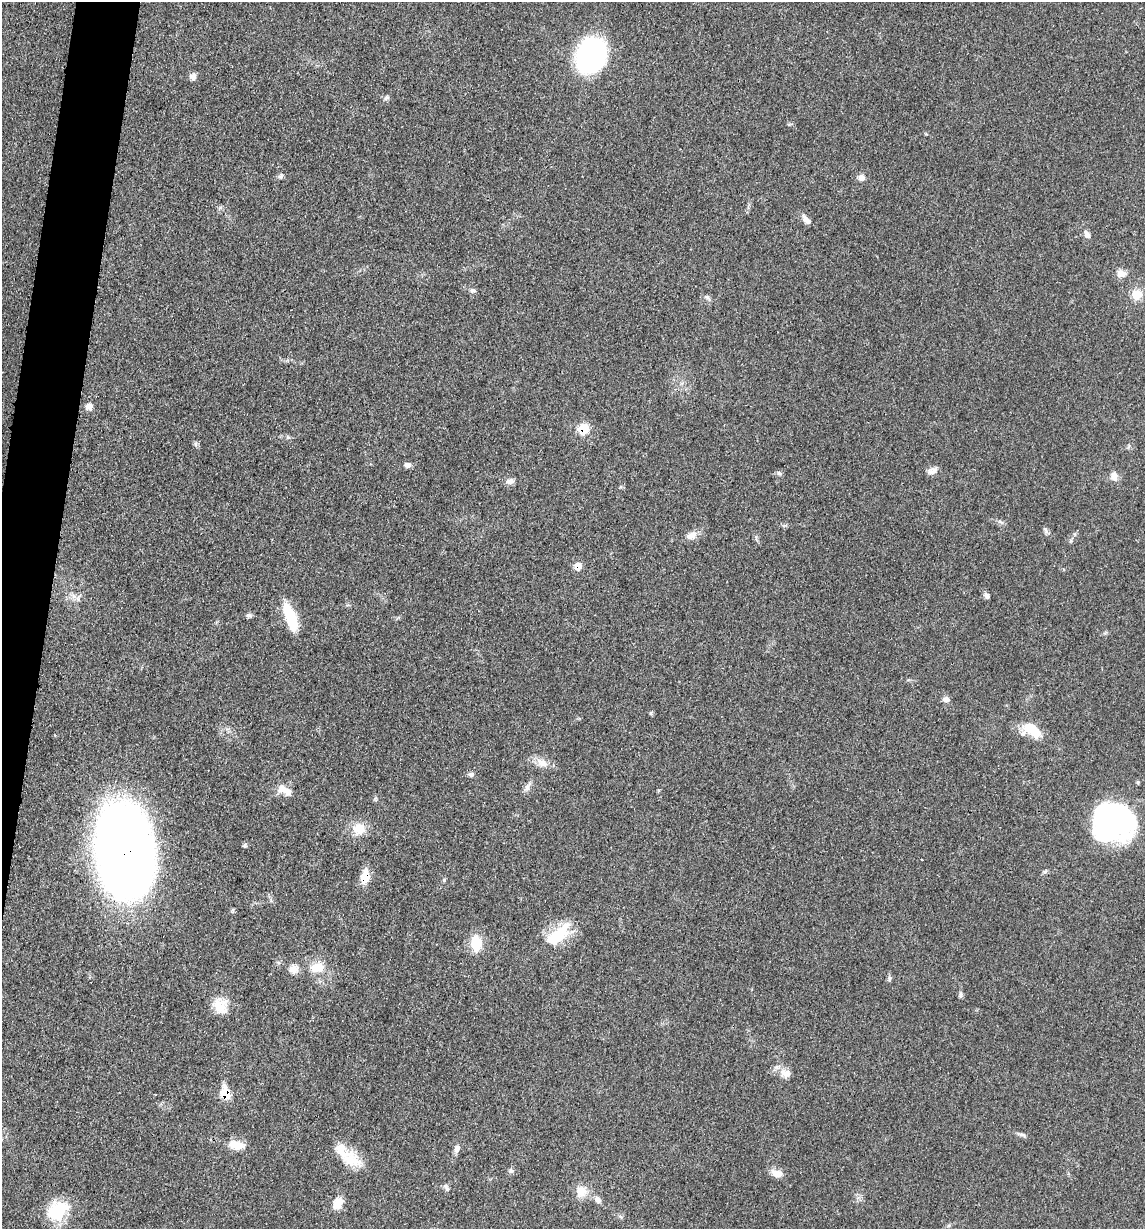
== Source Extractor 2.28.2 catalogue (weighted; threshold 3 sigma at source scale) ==
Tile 7 of 4 x 4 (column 3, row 2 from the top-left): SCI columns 2536-3678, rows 2471-3697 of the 4948 x 4938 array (HDU 1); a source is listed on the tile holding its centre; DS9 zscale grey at full resolution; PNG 1147 x 1231 px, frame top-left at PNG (2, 2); no overlay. Shown black and unused: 3% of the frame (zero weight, under 3 of 4 exposures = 2% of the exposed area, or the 3 px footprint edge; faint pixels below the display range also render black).
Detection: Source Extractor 2.28.2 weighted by HDU 2 'WHT'; one run over the whole footprint, this tile lists its part. Background 0.0527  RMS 0.0059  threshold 0.0265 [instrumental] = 3 sigma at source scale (4.5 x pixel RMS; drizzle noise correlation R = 1.50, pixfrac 1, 0.05/0.05 arcsec/px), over >= 5 px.
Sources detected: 61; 1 inside a brighter object's white glare — not listed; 2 inside a brighter listed object's ellipse — not listed separately; the other 58 listed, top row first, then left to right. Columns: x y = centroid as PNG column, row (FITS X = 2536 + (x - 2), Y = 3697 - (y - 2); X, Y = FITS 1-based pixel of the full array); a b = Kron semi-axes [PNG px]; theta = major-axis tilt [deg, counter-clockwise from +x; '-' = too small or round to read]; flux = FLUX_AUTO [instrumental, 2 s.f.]
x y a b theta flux
591 56 32 25 68 120
193 77 9 7 87 2.9
386 98 7 5 60 1.3
281 176 7 5 76 1.3
861 177 8 7 - 2.9
806 220 13 7 -48 3.5
1087 234 10 7 -63 2.7
1121 274 13 10 0 4.1
473 290 7 6 - 1.5
1137 294 13 12 - 7.8
708 297 10 5 -48 1.4
89 406 8 8 - 3.3
584 429 7 6 - 21
287 437 6 4 -90 0.85
407 465 8 6 0 2.2
933 471 14 8 30 3.3
779 473 7 5 -43 1.2
1114 476 12 8 -78 3.9
510 481 12 7 15 2.6
1046 530 7 4 -71 1.3
692 535 16 9 28 4.7
578 566 7 6 - 7.1
987 596 7 6 - 1.9
249 615 8 5 -20 1.3
291 618 32 11 -70 22
946 699 9 7 -12 2.4
1029 728 14 12 24 14
542 763 16 11 -36 5.6
471 775 8 6 -1 1.6
527 788 10 7 68 2.5
282 789 14 11 54 5.1
1113 822 35 31 -12 130
359 829 15 14 - 10
245 845 6 6 - 1
126 852 84 49 -83 520
1045 871 6 5 - 1.1
365 877 14 8 83 11
233 910 6 4 72 0.78
558 935 39 16 42 23
476 943 16 12 -88 15
317 968 21 13 2 11
294 969 11 10 - 4.8
889 978 8 4 82 1.1
961 995 7 5 80 1.3
218 1006 24 15 88 9.9
786 1073 13 10 -15 5.4
225 1094 10 7 -71 15
1022 1134 11 4 -11 1.5
236 1145 18 10 -7 8.9
457 1149 11 6 70 2.5
350 1159 30 18 -31 15
511 1171 7 6 - 1.4
777 1173 16 9 -16 4.8
446 1187 13 5 -62 1.5
581 1192 15 14 - 7.4
597 1200 12 7 -50 2.7
338 1203 15 10 68 6.9
57 1210 25 19 39 25
Overlapping masked pixels (flux is a lower limit): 5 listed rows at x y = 584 429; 578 566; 126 852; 365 877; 225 1094
Unlisted compact peaks at least as high as the median listed source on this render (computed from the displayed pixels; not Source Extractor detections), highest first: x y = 444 880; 651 713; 195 444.